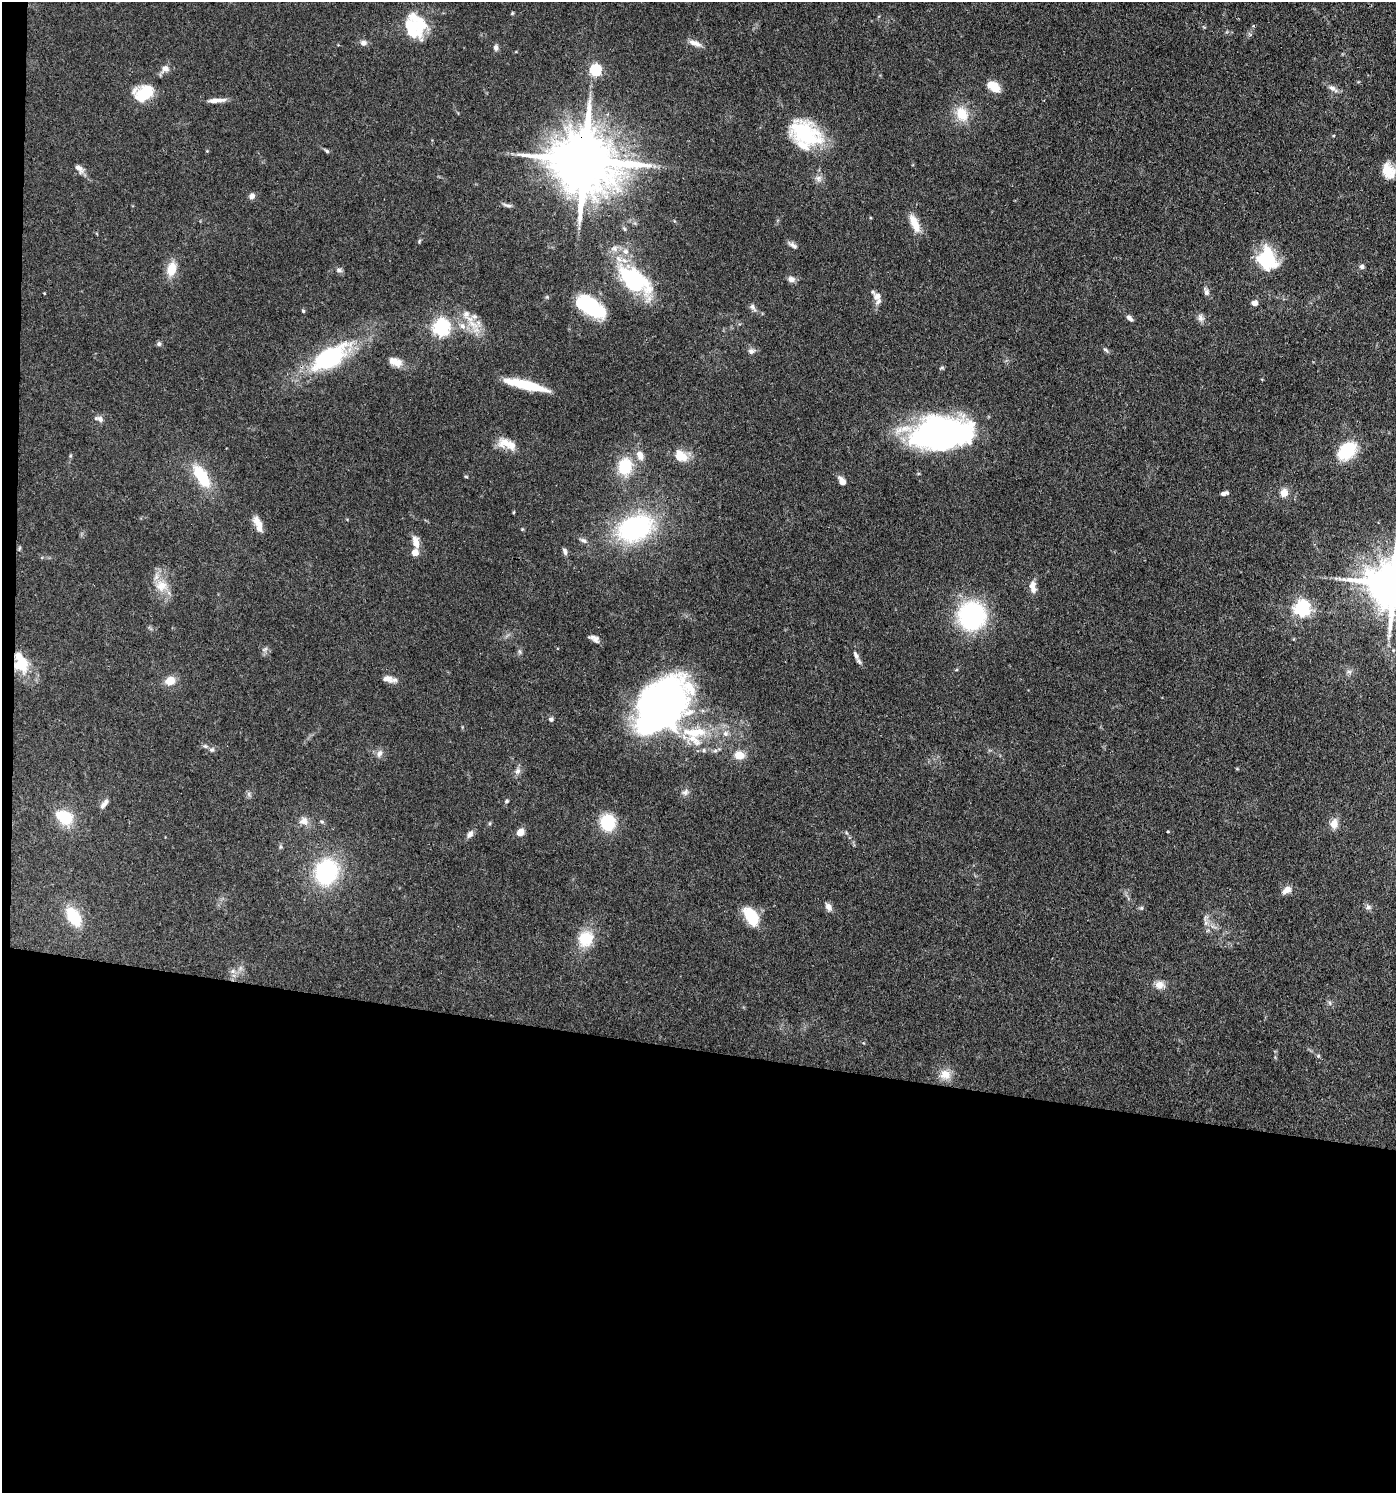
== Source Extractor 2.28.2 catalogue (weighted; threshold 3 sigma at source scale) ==
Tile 7 of 3 x 3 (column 1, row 3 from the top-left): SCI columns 289-1682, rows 72-1562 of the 4641 x 4614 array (HDU 1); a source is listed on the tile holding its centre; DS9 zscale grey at full resolution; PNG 1398 x 1495 px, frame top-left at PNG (2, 2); no overlay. Shown black and unused: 30% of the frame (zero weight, under 3 of 4 exposures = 9% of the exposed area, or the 3 px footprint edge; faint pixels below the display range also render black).
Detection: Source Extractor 2.28.2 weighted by HDU 2 'WHT'; one run over the whole footprint, this tile lists its part. Background 0.15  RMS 0.0055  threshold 0.0249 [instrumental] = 3 sigma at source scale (4.5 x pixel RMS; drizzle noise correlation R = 1.50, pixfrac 1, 0.05/0.05 arcsec/px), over >= 5 px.
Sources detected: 140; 4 inside a brighter object's white glare — not listed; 14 inside a brighter listed object's ellipse — not listed separately; the other 122 listed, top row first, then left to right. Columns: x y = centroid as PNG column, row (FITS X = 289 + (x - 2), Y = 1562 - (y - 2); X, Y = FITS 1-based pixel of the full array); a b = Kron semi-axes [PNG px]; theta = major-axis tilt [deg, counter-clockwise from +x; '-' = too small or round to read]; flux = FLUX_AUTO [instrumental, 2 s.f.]
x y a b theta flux
512 13 5 4 - 0.59
415 26 32 19 -20 19
1253 26 4 4 - 0.78
363 43 8 7 - 2.4
695 43 18 7 -20 4
496 47 7 6 - 1.9
165 68 10 8 3 3.6
595 70 6 5 - 63
993 87 14 8 -41 11
1333 88 16 6 -33 3
145 93 20 14 24 21
214 100 18 6 2 3.7
962 114 20 15 -64 12
805 133 45 28 -28 40
1333 135 4 3 - 0.51
207 151 4 4 - 0.44
327 151 8 4 -42 0.96
584 160 23 16 -10 5500
79 168 14 7 -41 3.1
1388 171 18 13 -62 10
818 178 10 8 -24 2.7
252 196 8 6 59 2.4
507 205 15 5 -19 1.8
915 224 25 9 -66 8.3
624 229 6 5 - 0.92
419 241 6 5 - 0.72
793 245 14 5 -33 2.1
614 248 11 9 -8 3.6
625 251 10 8 -8 3.7
1267 258 25 19 -75 29
1362 266 6 6 - 1.6
171 269 19 11 78 9.5
339 270 8 5 -10 1.5
791 279 8 7 - 3.2
634 280 39 19 -41 63
1206 292 12 7 -77 2
44 293 3 3 - 0.4
877 296 13 11 29 4.1
1254 303 7 6 - 2.9
590 307 27 15 -33 47
752 307 11 6 -48 2.1
303 311 4 4 - 0.76
1130 318 9 5 -46 2.1
1201 318 10 8 -50 2.6
473 324 22 10 -34 10
441 327 7 6 - 180
159 344 6 6 - 1.3
1105 350 9 5 -40 1.2
751 351 10 8 14 2.1
329 358 34 16 32 72
395 362 17 10 -23 5.8
942 368 7 3 8 0.72
527 385 41 9 -14 23
99 419 14 7 -15 2.5
942 433 60 32 4 160
506 442 20 15 2 7.7
1347 450 21 14 46 25
640 455 11 7 -64 4.9
680 455 18 12 -39 9.6
625 466 18 15 81 20
201 476 28 12 -58 24
466 476 5 3 - 0.53
842 481 11 7 -54 3.4
1224 493 8 4 15 2.7
1284 493 11 10 - 4.4
513 512 5 3 - 0.51
258 524 21 8 -68 6
635 528 37 25 22 83
522 529 5 4 - 0.55
583 540 12 5 -24 1.9
415 541 18 8 -77 5.1
19 548 7 3 81 0.7
565 551 9 5 -70 1.6
1394 584 16 13 -8 2700
161 586 18 16 -3 10
1033 589 9 7 85 2.9
1302 608 6 6 - 180
972 616 29 28 - 66
596 639 9 9 - 2.3
265 649 10 5 27 1.4
520 652 6 4 -71 0.97
856 655 15 6 -67 2.8
21 663 23 14 -71 18
956 670 5 3 - 0.56
1349 672 7 6 - 1.5
387 679 15 9 -14 3.8
170 681 11 9 25 7.3
659 703 66 38 35 210
551 719 6 5 - 1.4
694 734 35 29 1 34
205 746 7 5 -43 1.1
212 750 8 6 33 1.5
379 753 12 7 68 2.5
739 755 13 11 -5 6.2
517 771 9 8 - 2.2
685 792 10 8 33 2.3
249 794 7 4 -72 1.1
507 801 6 5 - 0.86
104 804 14 6 51 2.5
65 818 17 16 - 16
304 821 12 10 -1 4.2
322 821 7 5 -33 0.97
608 822 16 14 -70 23
1334 824 12 9 73 5.3
520 832 7 6 - 5.4
1168 832 4 3 - 0.48
470 834 11 7 51 2.4
280 847 6 4 71 0.81
326 872 24 20 65 62
1287 890 12 8 33 3.9
828 907 8 6 -59 3.4
1368 907 8 6 -9 1.7
1141 908 5 5 - 0.85
73 916 21 11 -58 20
751 916 22 12 -58 17
1206 923 7 6 - 1.8
586 939 21 18 61 16
233 971 8 7 - 2.1
1160 985 13 11 -14 4.6
1330 1003 7 4 -71 0.99
1318 1056 6 5 - 0.78
945 1075 16 14 -7 6.8
Overlapping masked pixels (flux is a lower limit): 3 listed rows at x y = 584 160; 258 524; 21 663
Isophote crosses this tile's border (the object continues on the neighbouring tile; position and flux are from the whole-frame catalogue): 1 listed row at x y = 1394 584